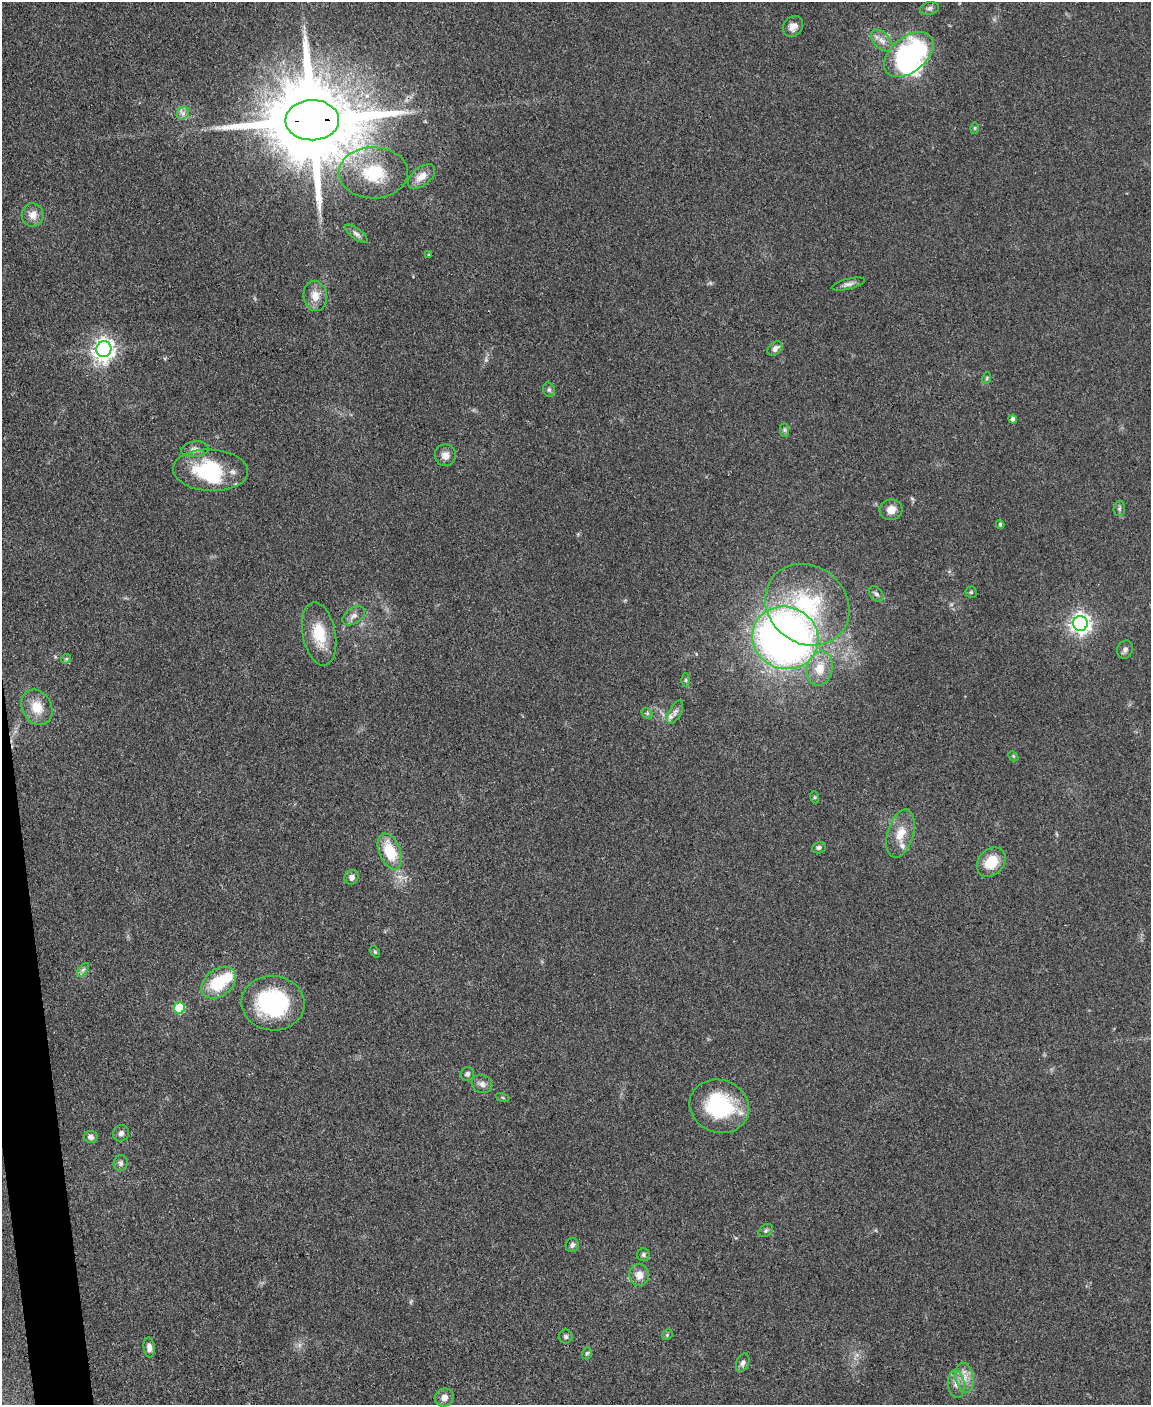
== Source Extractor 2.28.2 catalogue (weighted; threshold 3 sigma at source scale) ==
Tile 7 of 4 x 3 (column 3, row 2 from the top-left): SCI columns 2298-3446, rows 1640-3042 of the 4594 x 4573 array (HDU 1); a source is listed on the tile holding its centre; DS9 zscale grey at full resolution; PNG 1153 x 1407 px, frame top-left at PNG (2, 2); each listed source drawn as its Kron ellipse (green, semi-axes under 4 px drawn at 4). Shown black and unused: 2% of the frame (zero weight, under 3 of 4 exposures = <1% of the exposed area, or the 3 px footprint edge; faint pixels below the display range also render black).
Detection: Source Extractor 2.28.2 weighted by HDU 2 'WHT'; one run over the whole footprint, this tile lists its part. Background 0.107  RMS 0.0063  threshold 0.0282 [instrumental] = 3 sigma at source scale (4.5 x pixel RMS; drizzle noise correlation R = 1.50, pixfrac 1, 0.05/0.05 arcsec/px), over >= 5 px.
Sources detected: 78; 3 inside a brighter object's white glare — neither listed nor drawn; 4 inside a brighter listed object's ellipse — not listed separately; the other 71 listed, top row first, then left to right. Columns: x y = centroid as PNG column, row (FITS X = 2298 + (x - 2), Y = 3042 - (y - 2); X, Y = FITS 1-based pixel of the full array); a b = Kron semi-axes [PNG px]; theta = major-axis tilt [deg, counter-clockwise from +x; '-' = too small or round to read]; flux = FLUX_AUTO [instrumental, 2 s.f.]
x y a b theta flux
929 8 9 6 13 2
793 26 11 9 45 4.3
882 41 13 8 -46 4.5
909 55 28 17 39 110
183 113 7 5 46 2.1
312 120 27 20 0 14000
975 128 6 4 90 0.73
373 173 34 25 0 35
421 177 16 9 39 6.6
33 215 11 11 - 6.3
356 234 13 5 -37 2.3
429 255 4 3 - 0.65
848 284 17 5 14 2.8
315 296 15 12 -80 8
104 349 8 7 - 400
775 349 8 6 43 3.2
987 378 6 3 71 0.82
549 390 7 5 -75 1.4
1013 419 4 4 - 2.4
784 430 7 4 -89 1.3
195 449 14 7 6 3.3
445 455 11 10 - 4.5
210 470 37 21 -3 45
1119 508 8 6 87 1.4
891 510 11 10 - 5.9
1000 524 4 3 - 1.1
971 592 5 5 - 0.99
876 594 8 6 -51 1.9
807 605 44 38 -39 66
354 616 12 7 34 3.6
1080 623 7 7 - 350
319 634 32 16 -79 21
785 638 33 31 -23 510
1125 650 9 7 65 2.2
66 659 5 4 - 0.82
820 668 17 12 77 12
686 680 6 4 -90 1
37 707 18 14 -62 12
675 712 13 6 62 2.5
647 713 6 4 -47 1.1
1013 756 6 4 -47 0.8
814 797 6 4 -71 0.81
900 834 25 13 74 11
819 848 7 5 17 1.6
390 851 19 10 -67 24
991 862 16 12 49 15
352 877 7 6 - 2.8
375 952 6 4 -53 0.95
83 970 8 4 53 1.6
219 983 19 13 38 30
273 1003 31 27 -7 77
179 1008 6 5 - 33
467 1074 7 6 - 2
482 1084 11 8 -23 3.1
503 1098 7 3 -19 0.77
719 1106 30 26 -20 55
121 1133 8 7 - 2.3
91 1137 7 6 - 2.8
121 1163 8 7 - 1.9
766 1231 8 5 35 1.3
572 1245 7 6 - 1.8
643 1255 6 6 - 1.5
639 1275 11 9 89 5.8
667 1335 6 4 47 0.9
566 1337 7 6 - 1.5
149 1347 10 5 -84 3.4
587 1353 6 4 72 1.1
743 1363 10 6 67 2.2
964 1378 15 9 -81 6.5
956 1384 14 8 -83 4.7
444 1397 10 9 - 4.4
Overlapping masked pixels (flux is a lower limit): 1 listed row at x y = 312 120